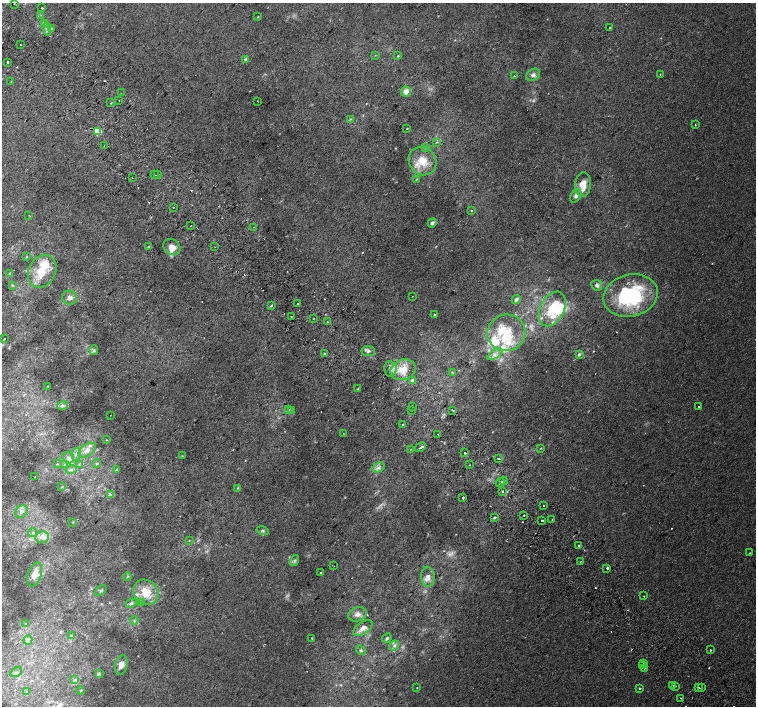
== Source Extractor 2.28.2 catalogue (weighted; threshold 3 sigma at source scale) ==
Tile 11 of 4 x 4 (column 3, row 3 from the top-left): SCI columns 3049-4555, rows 1663-3070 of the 6092 x 6075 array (HDU 1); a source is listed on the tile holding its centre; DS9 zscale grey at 2 x 2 block average (1 PNG px = mean of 2 x 2 image px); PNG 758 x 708 px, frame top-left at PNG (2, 3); each listed source drawn as its Kron ellipse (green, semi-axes under 4 px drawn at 4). Shown black and unused: <1% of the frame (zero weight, under 2 of 3 exposures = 2% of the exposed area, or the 3 px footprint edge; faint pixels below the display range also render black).
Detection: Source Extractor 2.28.2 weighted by HDU 2 'WHT'; one run over the whole footprint, this tile lists its part. Background 0.00436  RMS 0.0038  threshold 0.017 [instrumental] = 3 sigma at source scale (4.5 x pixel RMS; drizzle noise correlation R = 1.50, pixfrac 1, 0.0396/0.0396 arcsec/px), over >= 5 px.
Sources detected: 214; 4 too faint to see at this stretch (2 x 2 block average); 2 inside a brighter object's white glare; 22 cosmic-ray / hot-pixel residue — neither listed nor drawn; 22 inside a brighter listed object's ellipse — not listed separately; the other 164 listed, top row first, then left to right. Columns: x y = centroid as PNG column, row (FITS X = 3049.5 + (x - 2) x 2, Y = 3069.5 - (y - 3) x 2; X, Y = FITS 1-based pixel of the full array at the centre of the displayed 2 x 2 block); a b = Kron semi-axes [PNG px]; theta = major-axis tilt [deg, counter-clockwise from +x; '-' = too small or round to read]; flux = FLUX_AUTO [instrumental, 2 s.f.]
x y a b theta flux
14 4 2 2 - 0.36
42 8 2 2 - 1.8
41 15 2 2 - 0.9
258 17 3 2 - 0.44
44 24 4 3 - 2.1
610 27 2 2 - 3.8
47 29 6 3 -79 1.9
51 29 3 2 - 0.86
20 45 2 2 - 2.3
375 55 2 2 - 0.42
398 56 3 2 - 0.59
245 59 4 3 - 1.3
7 62 2 2 - 1.9
660 74 2 2 - 0.48
533 75 7 5 33 3.5
514 76 2 2 - 0.71
11 81 2 2 - 0.56
406 91 5 5 - 6.5
121 93 2 2 - 0.89
119 100 2 2 - 1.5
257 101 2 2 - 0.31
110 103 2 2 - 0.72
351 119 3 3 - 0.68
695 125 2 2 - 0.44
407 129 2 2 - 0.6
98 131 3 3 - 41
437 142 3 2 - 0.78
104 146 2 2 - 1.3
426 148 4 3 - 1.3
422 161 15 13 -53 18
155 175 2 2 - 2.5
158 175 2 2 - 0.42
132 178 2 2 - 0.43
417 179 3 3 - 0.65
583 184 12 8 85 10
576 196 7 5 56 2.7
173 208 2 2 - 0.33
471 210 2 2 - 1.2
29 215 2 2 - 0.33
432 223 5 4 - 2.1
191 226 2 2 - 1.5
253 227 2 2 - 0.61
149 247 2 2 - 1.4
172 247 9 7 -37 7.6
215 247 2 2 - 0.31
26 257 3 2 - 0.49
42 271 17 13 60 22
10 273 4 3 - 0.95
12 285 3 3 - 1
597 285 5 5 - 2.3
412 296 2 2 - 1.2
630 296 27 21 14 84
69 298 7 7 - 3.7
516 299 5 4 - 1.9
298 304 2 2 - 11
271 306 2 2 - 2
552 309 18 12 63 25
435 315 2 2 - 0.73
291 317 2 2 - 0.59
314 318 2 2 - 1.3
327 322 2 2 - 0.5
506 333 19 18 - 28
4 338 2 2 - 1.1
94 350 5 3 - 1.2
368 351 6 5 - 2.4
324 354 2 2 - 7.9
495 354 8 3 33 3.5
579 354 3 3 - 2.3
390 369 8 6 -82 4.2
403 370 13 10 18 16
452 372 3 3 - 0.7
413 380 3 3 - 3.5
48 386 3 2 - 0.55
358 389 2 2 - 1.1
62 405 5 4 - 2.2
412 406 2 2 - 3.6
699 406 2 2 - 1.4
289 409 4 3 - 0.76
412 410 2 2 - 0.59
452 410 2 2 - 3.3
292 411 2 2 - 0.38
110 415 2 2 - 0.29
403 425 2 2 - 3.4
343 433 2 2 - 0.31
438 434 2 2 - 1.6
106 440 2 2 - 0.45
420 447 6 2 30 7.9
541 448 3 2 - 0.51
87 450 10 5 35 5.5
410 450 2 2 - 0.46
465 453 2 2 - 2
76 454 7 4 78 3.1
182 456 3 2 - 0.54
68 458 6 5 - 3.6
498 458 2 2 - 3.2
97 463 4 3 - 0.99
57 464 3 3 - 0.65
79 464 3 2 - 0.65
64 465 4 2 - 0.75
469 465 2 2 - 0.38
378 467 6 4 29 3
71 470 6 4 13 2
116 470 3 2 - 0.83
35 477 2 2 - 2.6
504 481 4 3 - 1.1
500 483 5 2 - 1.3
62 487 3 2 - 0.51
237 488 3 2 - 0.65
502 491 2 2 - 4.3
110 494 4 3 - 1.2
463 498 2 2 - 6.7
543 505 2 2 - 0.95
21 511 7 5 45 3.7
524 515 2 2 - 0.67
494 518 3 2 - 1.2
552 520 2 2 - 0.61
542 521 2 2 - 1.4
73 522 3 2 - 0.61
263 531 6 4 -14 1.6
33 533 5 4 - 1.9
42 537 7 5 8 6.7
189 541 3 2 - 0.46
579 545 2 2 - 2.2
750 553 2 2 - 1.2
294 561 6 3 56 1.6
581 561 2 2 - 0.48
334 566 2 2 - 0.28
607 568 2 2 - 5.8
321 573 2 2 - 0.71
35 574 12 6 71 7.8
127 577 4 2 - 0.82
428 577 10 6 -85 5.6
101 591 6 2 38 0.8
146 592 13 11 -45 19
644 596 2 2 - 1.5
131 603 6 3 26 1.6
141 603 4 3 - 0.94
357 614 9 7 21 5.2
134 620 4 2 - 0.86
25 623 3 3 - 0.87
363 628 11 6 34 6.2
71 635 3 3 - 1
312 638 2 2 - 1
387 638 5 3 - 1.2
28 640 4 4 - 5.7
394 645 5 4 - 2.1
361 650 5 4 - 1.4
711 650 2 2 - 1.3
644 664 2 2 - 1.4
121 665 10 6 76 5.5
643 666 2 2 - 3.6
644 668 2 2 - 2
16 672 6 4 31 2
99 673 4 2 - 0.77
74 680 4 3 - 0.94
673 685 2 2 - 1.8
675 686 2 2 - 1.7
417 688 3 2 - 0.39
640 688 2 2 - 2.4
699 688 2 2 - 0.82
701 688 2 2 - 1.1
81 690 4 2 - 0.56
27 692 3 3 - 1.1
681 698 2 2 - 0.41
Diffuse or blended objects may show on this block-average render without a row.